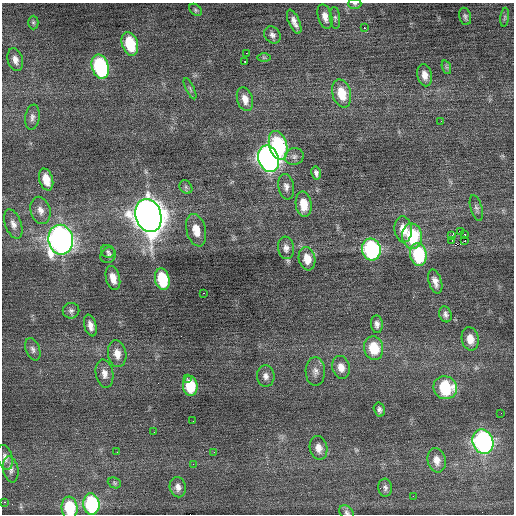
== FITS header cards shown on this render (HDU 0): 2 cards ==
NAXIS1  =                  512 / Axis length
NAXIS2  =                  512 / Axis length

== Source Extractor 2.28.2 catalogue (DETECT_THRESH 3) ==
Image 512 x 512 px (HDU 0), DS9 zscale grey, 1 PNG px = 1 image px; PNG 516 x 516 px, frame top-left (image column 1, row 512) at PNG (2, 3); each listed source drawn as its Kron ellipse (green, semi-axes under 4 px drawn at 4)
Background 0.271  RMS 0.78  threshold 2.33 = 3 sigma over >= 5 px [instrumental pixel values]
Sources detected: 89; all 89 listed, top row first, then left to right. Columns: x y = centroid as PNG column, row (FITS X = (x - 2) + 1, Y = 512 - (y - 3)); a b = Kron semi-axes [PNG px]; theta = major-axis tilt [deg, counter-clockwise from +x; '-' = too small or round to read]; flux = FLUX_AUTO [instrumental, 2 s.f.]
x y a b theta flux
355 4 7 5 0 86
195 10 7 5 -42 98
325 16 12 7 -74 360
465 16 9 6 -75 130
505 17 9 4 83 92
335 18 11 5 -85 130
33 22 7 5 -89 88
294 22 13 5 -66 300
364 28 3 2 - 220
272 35 9 7 -47 210
130 44 12 8 -73 2200
246 53 2 2 - 45
264 57 7 4 -1 87
15 60 12 7 -74 340
245 62 2 2 - 50
100 67 12 8 -73 6800
446 67 7 4 -71 92
425 75 11 7 -77 400
190 89 11 3 -64 100
342 93 14 9 -73 1200
245 99 12 7 -74 440
32 117 13 7 81 240
441 121 3 2 - 39
278 145 15 9 -74 5200
294 156 9 8 - 210
269 159 14 10 -70 26000
316 173 7 5 -77 150
46 179 11 6 -73 780
186 187 7 6 - 120
286 187 13 8 -80 270
304 204 13 8 -82 930
476 208 13 5 -74 180
40 210 14 9 -75 400
148 216 17 13 -73 76000
13 224 15 8 -70 350
403 229 13 8 -84 740
196 230 16 9 -75 610
460 231 2 2 - 130
452 235 4 2 - 87
465 235 3 2 - 380
412 236 13 10 -84 2900
61 240 15 12 -81 29000
452 240 3 2 - 66
465 241 3 2 - 26
286 248 11 8 -82 270
371 249 11 9 -79 7900
108 251 7 6 - 120
108 255 8 7 - 150
418 255 11 8 -80 3500
307 259 12 8 -79 720
113 278 12 7 -75 510
162 279 11 7 -77 2500
435 281 12 6 -72 300
203 293 3 2 - 77
71 311 8 8 - 170
445 314 8 6 -71 170
377 324 9 6 -85 210
90 326 11 6 -75 340
470 339 12 8 -80 580
374 348 12 9 -77 1500
33 349 11 7 -70 210
117 354 13 9 -80 530
341 367 11 8 -73 490
315 371 14 9 -88 340
104 374 14 8 -79 400
266 376 11 9 -87 280
187 378 3 2 - 130
190 386 10 7 -83 1800
445 388 12 11 - 2800
379 410 7 5 -75 140
501 413 2 2 - 35
193 421 2 2 - 34
154 432 2 2 - 24
483 442 12 10 -72 14000
318 448 12 8 -78 420
117 452 2 2 - 26
214 452 2 2 - 160
5 457 12 7 -75 260
437 460 12 9 -77 440
193 464 3 2 - 67
11 469 13 7 -79 260
114 483 7 5 -23 86
178 487 10 8 -77 290
385 488 9 7 -85 160
413 496 2 2 - 76
5 502 3 2 - 280
91 504 10 8 -83 4500
69 508 11 8 -84 2300
347 512 8 6 -44 120
At the frame edge (FLAGS 8, measured only in part): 3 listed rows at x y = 355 4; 69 508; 347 512